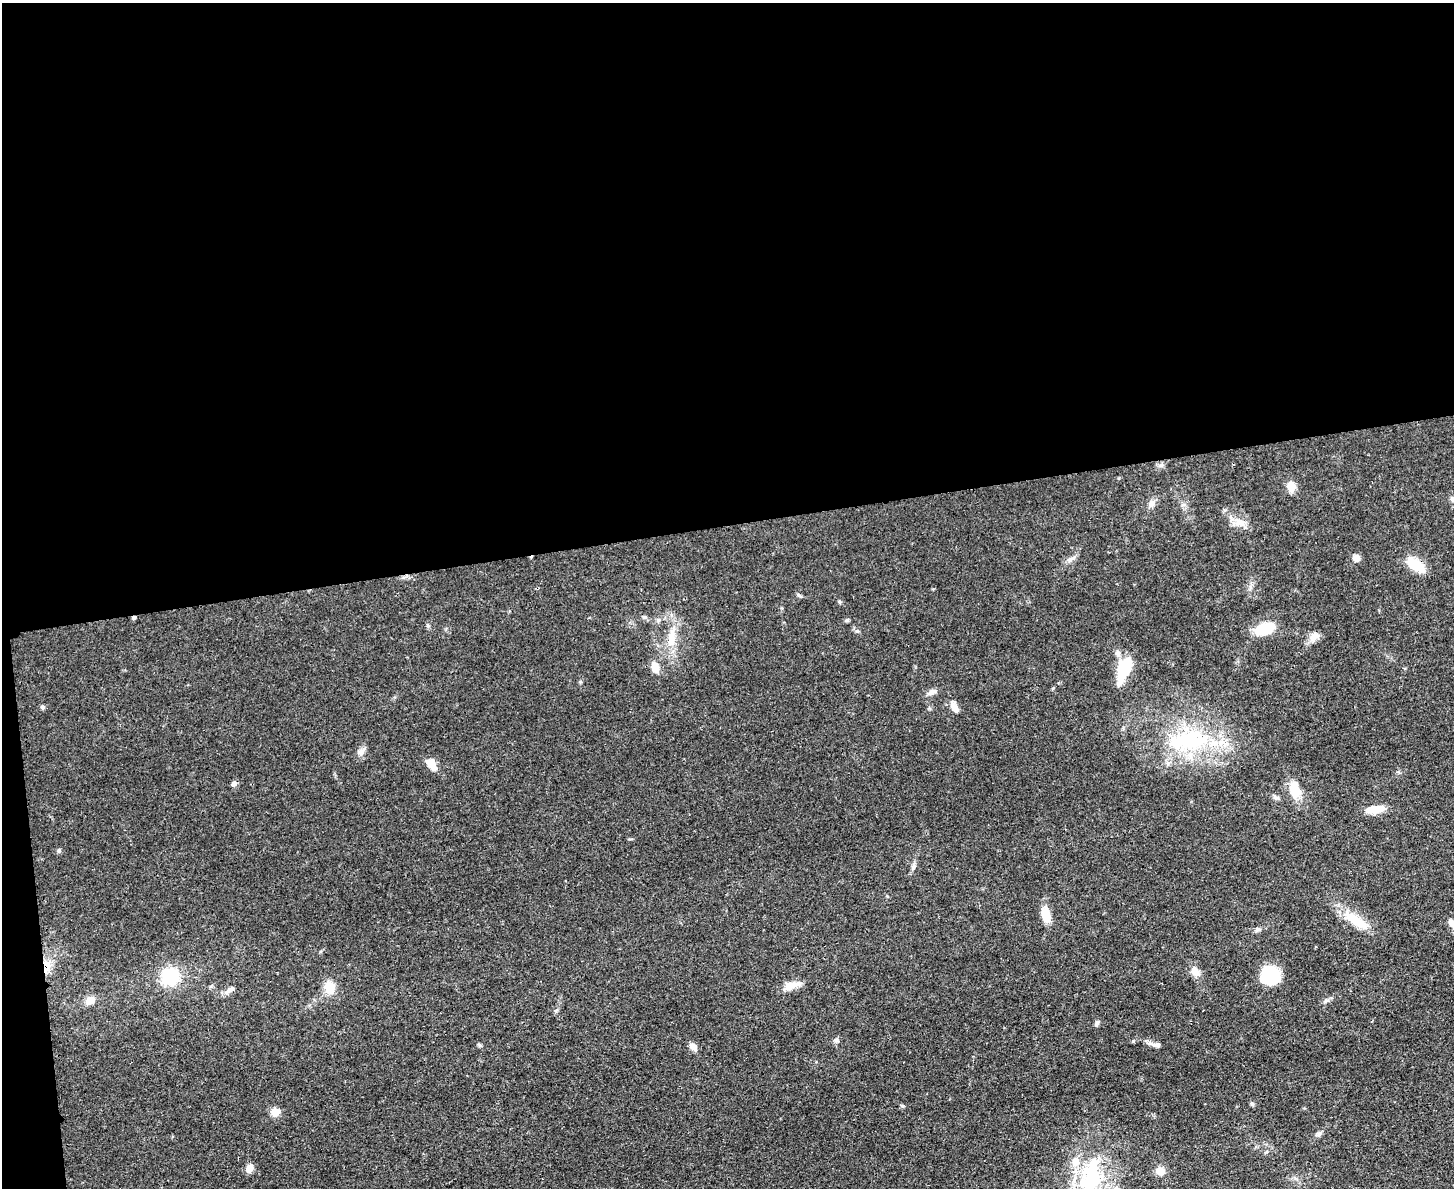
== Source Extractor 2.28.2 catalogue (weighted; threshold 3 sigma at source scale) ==
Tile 1 of 3 x 4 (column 1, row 1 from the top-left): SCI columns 141-1592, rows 3570-4755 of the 4747 x 4767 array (HDU 1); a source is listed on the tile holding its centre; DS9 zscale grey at full resolution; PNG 1456 x 1190 px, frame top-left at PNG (2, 3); no overlay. Shown black and unused: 45% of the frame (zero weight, under 3 of 4 exposures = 2% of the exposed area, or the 3 px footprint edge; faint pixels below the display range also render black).
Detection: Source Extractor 2.28.2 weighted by HDU 2 'WHT'; one run over the whole footprint, this tile lists its part. Background 0.0462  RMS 0.0051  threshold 0.023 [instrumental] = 3 sigma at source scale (4.5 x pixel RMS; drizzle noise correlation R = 1.50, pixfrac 1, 0.05/0.05 arcsec/px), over >= 5 px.
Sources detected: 55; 1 cosmic-ray / hot-pixel residue — not listed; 2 inside a brighter listed object's ellipse — not listed separately; the other 52 listed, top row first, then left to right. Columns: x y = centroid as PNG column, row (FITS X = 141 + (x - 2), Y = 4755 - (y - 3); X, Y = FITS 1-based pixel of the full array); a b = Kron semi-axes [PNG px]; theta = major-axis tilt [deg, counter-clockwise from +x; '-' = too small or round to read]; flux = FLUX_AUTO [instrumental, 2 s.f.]
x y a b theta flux
1291 486 12 9 -78 5.1
1452 499 8 5 -60 1.1
1151 503 10 8 48 2.7
1241 523 14 10 -17 5.3
1356 558 9 8 - 2.6
1071 559 12 5 26 1.9
1416 565 26 11 -33 11
799 595 7 4 -44 0.83
839 601 6 3 -19 0.62
658 620 6 5 - 1.1
847 620 6 4 45 0.74
1264 628 17 9 15 21
857 631 6 5 - 0.97
1314 637 16 9 44 3.7
671 638 31 10 83 11
1118 653 10 6 -46 1.9
655 667 12 7 -71 5.3
1124 669 23 10 69 25
932 692 13 7 26 2.3
43 707 6 6 - 0.99
954 707 13 7 -59 4.4
1189 741 67 25 11 50
361 752 10 9 - 2.5
432 764 14 8 -53 5.8
234 784 7 6 - 1.6
1294 790 22 12 -75 9.3
1276 798 9 5 -15 1.3
1375 809 22 10 9 6.2
59 850 5 5 - 0.78
913 867 9 6 68 1.6
1045 914 20 10 -78 7.1
1356 921 38 11 -31 14
1451 923 11 7 -66 2.6
1258 929 8 6 19 1.4
46 966 15 9 76 6.2
1195 971 10 8 -62 5.1
1270 975 18 16 -52 24
170 977 15 14 - 25
790 986 27 9 25 5.2
329 987 13 10 -82 10
230 989 15 6 32 2.3
90 1000 11 9 16 4.7
1097 1023 8 5 74 1.3
836 1040 6 6 - 1.1
1157 1045 9 5 4 2.2
693 1047 10 7 -46 2.9
1252 1104 6 5 - 0.82
275 1112 9 8 - 5.4
1319 1133 8 4 37 1.2
249 1168 8 7 - 4
1160 1171 11 10 - 3.9
1090 1180 51 31 82 51
Overlapping masked pixels (flux is a lower limit): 1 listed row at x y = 46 966
Isophote crosses this tile's border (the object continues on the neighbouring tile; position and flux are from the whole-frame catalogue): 2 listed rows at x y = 1452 499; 1090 1180
Unlisted compact peaks at least as high as the median listed source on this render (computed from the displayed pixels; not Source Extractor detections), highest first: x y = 479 1045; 580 682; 1326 1000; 1250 587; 1053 688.